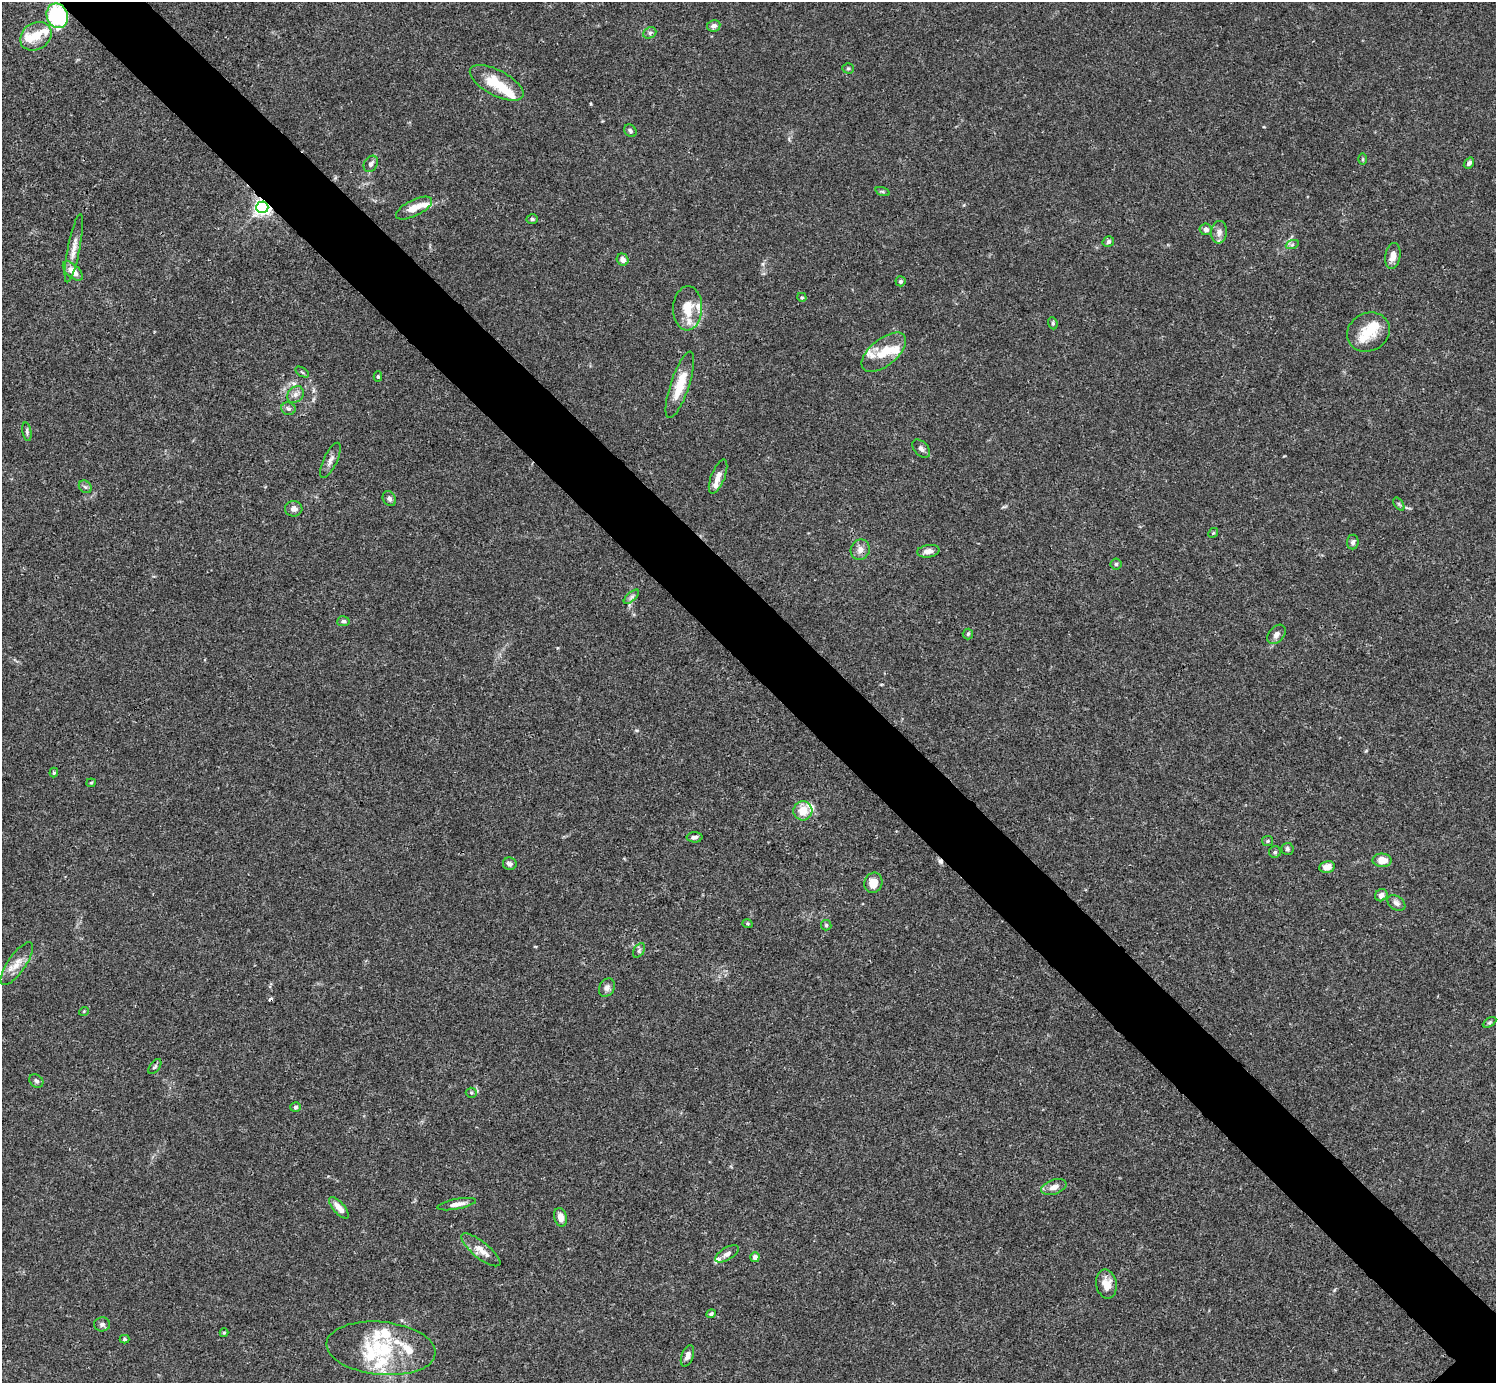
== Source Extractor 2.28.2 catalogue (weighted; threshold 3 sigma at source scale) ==
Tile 11 of 4 x 4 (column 3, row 3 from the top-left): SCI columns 2991-4484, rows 1539-2919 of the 5982 x 5981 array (HDU 1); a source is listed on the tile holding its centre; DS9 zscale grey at full resolution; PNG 1498 x 1385 px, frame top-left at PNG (2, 2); each listed source drawn as its Kron ellipse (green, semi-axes under 4 px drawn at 4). Shown black and unused: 6% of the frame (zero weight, under 3 of 4 exposures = <1% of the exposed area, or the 3 px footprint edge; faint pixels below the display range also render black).
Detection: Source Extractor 2.28.2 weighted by HDU 2 'WHT'; one run over the whole footprint, this tile lists its part. Background 0.0165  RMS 0.0022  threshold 0.00978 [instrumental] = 3 sigma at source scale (4.5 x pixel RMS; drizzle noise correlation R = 1.50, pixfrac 1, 0.05/0.05 arcsec/px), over >= 5 px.
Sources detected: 111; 1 inside a brighter object's white glare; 2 cosmic-ray / hot-pixel residue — neither listed nor drawn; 20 inside a brighter listed object's ellipse — not listed separately; the other 88 listed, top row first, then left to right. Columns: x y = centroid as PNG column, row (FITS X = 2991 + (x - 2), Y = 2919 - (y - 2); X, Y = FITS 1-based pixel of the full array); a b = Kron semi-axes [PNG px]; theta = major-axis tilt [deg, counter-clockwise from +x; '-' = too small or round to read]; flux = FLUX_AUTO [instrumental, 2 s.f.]
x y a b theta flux
57 16 12 10 -68 28
714 26 6 5 - 0.91
650 33 7 5 23 0.5
36 36 17 13 33 3.8
848 68 5 5 - 0.33
497 83 29 12 -28 6
630 131 7 5 -47 0.48
1363 159 6 4 90 0.28
1469 163 6 4 52 0.6
371 164 8 6 59 0.68
882 191 7 3 -19 0.31
262 207 6 6 - 83
414 208 20 8 26 2.5
532 219 6 5 - 0.36
1206 229 6 6 - 1
1219 232 11 8 85 1.2
1108 241 6 5 - 0.64
1292 245 7 4 20 0.39
74 248 35 6 79 2.1
1393 256 13 7 79 1.8
623 260 6 5 - 0.91
73 271 12 6 -43 2.2
901 281 5 5 - 0.42
802 297 5 4 - 0.32
688 308 22 14 87 4.4
1053 323 6 4 -70 0.35
1368 332 22 19 28 5
884 352 26 13 39 4.9
302 372 8 3 -32 0.3
378 376 5 4 - 0.31
680 385 35 9 71 5.5
295 394 9 7 44 1
288 409 7 6 - 0.58
27 432 9 4 -80 0.44
921 449 11 7 -46 0.78
330 460 19 6 65 1.2
718 477 18 7 68 1.5
85 487 7 5 -43 0.44
389 499 8 6 -59 0.64
1399 504 7 4 -54 0.41
294 509 9 7 1 1
1213 533 5 4 - 0.25
1353 542 7 6 - 0.54
860 550 10 9 - 1.3
928 551 11 6 9 1.2
1116 564 5 5 - 0.36
631 597 9 4 42 0.55
343 621 6 5 - 0.49
968 634 5 5 - 0.36
1276 634 11 7 48 1
54 773 5 4 - 0.32
91 783 4 4 - 0.23
803 811 9 9 - 3
695 837 8 5 2 0.67
1267 841 5 5 - 0.31
1287 849 6 6 - 0.42
1275 852 6 6 - 0.39
1382 860 9 6 -1 2.4
510 864 7 6 - 0.64
1327 867 8 6 11 1.7
873 883 10 9 - 2.9
1381 895 6 5 - 0.99
1396 903 10 6 -33 0.84
747 924 5 3 - 0.24
826 925 5 5 - 0.3
639 950 8 5 57 0.47
17 964 25 9 55 2.6
607 988 10 7 58 0.81
84 1011 5 3 - 0.18
1490 1022 7 4 31 0.34
155 1067 8 5 52 0.42
36 1081 7 6 - 0.66
471 1093 5 5 - 0.31
295 1107 5 5 - 0.36
1054 1187 13 7 20 1.5
457 1204 19 5 11 1.4
339 1208 13 5 -48 1.9
560 1217 9 6 -76 1.6
481 1250 24 8 -39 2.3
727 1254 13 6 31 1.1
755 1257 5 4 - 0.87
1106 1284 14 10 -79 2.6
711 1314 5 4 - 0.44
102 1324 8 7 - 0.62
224 1333 4 4 - 0.25
125 1339 5 4 - 0.33
381 1348 55 26 -6 15
687 1356 11 6 69 1.1
Overlapping masked pixels (flux is a lower limit): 2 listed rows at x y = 57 16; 262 207